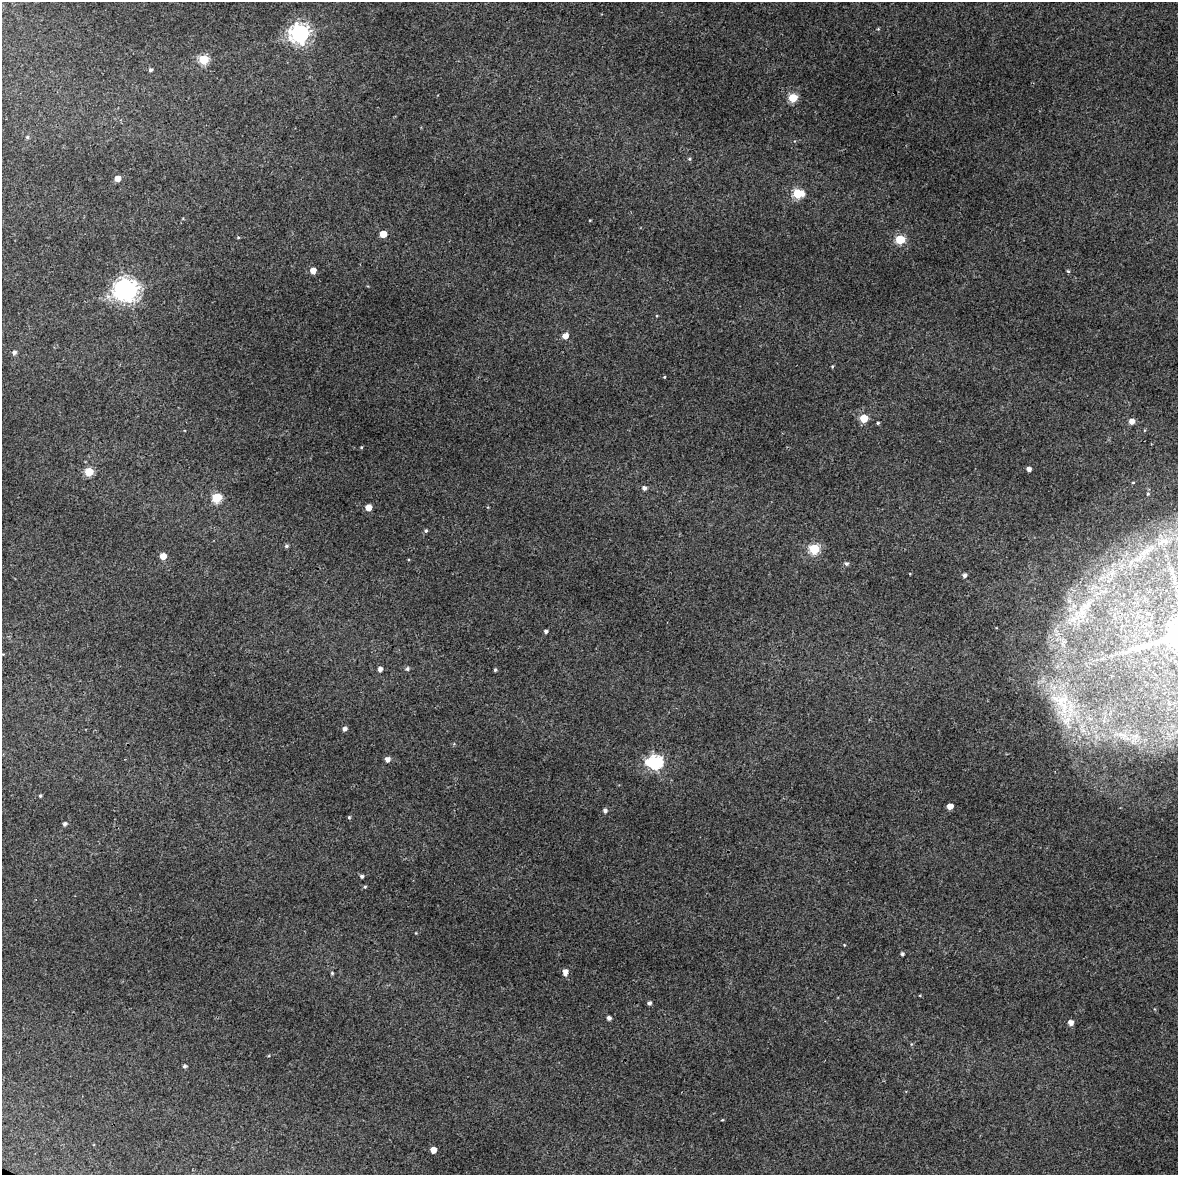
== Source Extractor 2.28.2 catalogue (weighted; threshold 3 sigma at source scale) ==
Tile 6 of 4 x 3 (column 2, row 2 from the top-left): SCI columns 1180-2355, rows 1430-2602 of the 4707 x 4001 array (HDU 1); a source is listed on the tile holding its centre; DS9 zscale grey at full resolution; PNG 1180 x 1177 px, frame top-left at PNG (2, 2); no overlay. Shown black and unused: <1% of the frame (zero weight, under 3 of 4 exposures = <1% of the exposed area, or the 3 px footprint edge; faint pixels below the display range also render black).
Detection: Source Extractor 2.28.2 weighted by HDU 2 'WHT'; one run over the whole footprint, this tile lists its part. Background 0.0298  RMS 0.0061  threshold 0.0274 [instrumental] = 3 sigma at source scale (4.5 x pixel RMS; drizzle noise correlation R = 1.50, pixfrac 1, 0.0396/0.0396 arcsec/px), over >= 5 px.
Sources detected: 66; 1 inside a brighter listed object's ellipse — not listed separately; the other 65 listed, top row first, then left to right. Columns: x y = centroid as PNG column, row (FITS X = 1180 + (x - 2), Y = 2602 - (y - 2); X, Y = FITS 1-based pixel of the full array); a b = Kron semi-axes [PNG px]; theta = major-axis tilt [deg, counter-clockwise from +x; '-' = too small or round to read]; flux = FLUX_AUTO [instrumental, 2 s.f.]
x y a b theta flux
300 33 7 7 - 310
204 59 5 5 - 30
151 70 5 4 - 1.2
793 98 5 5 - 23
27 137 4 4 - 0.79
689 159 5 5 - 0.71
118 178 5 4 - 5.6
798 193 6 5 - 31
383 234 5 5 - 12
238 237 5 3 - 0.59
900 239 5 5 - 28
313 271 5 4 - 5.8
1068 271 5 4 - 0.71
127 290 9 8 - 450
565 336 5 5 - 5.2
14 352 5 4 - 1.6
832 366 5 3 - 0.52
664 377 3 3 - 0.5
864 418 5 5 - 16
1132 421 5 5 - 4.3
878 423 4 3 - 0.68
361 447 4 3 - 0.54
1029 469 4 4 - 2.2
89 472 5 5 - 23
1133 482 4 2 - 0.4
644 488 5 5 - 1.8
217 497 5 5 - 32
368 507 5 5 - 8
426 531 5 5 - 0.94
286 546 6 5 - 0.97
814 549 5 5 - 41
1147 551 8 6 69 2.8
163 556 5 4 - 7.2
846 563 5 5 - 1.2
1112 574 7 4 -71 2
964 575 4 4 - 1.6
1084 609 27 11 61 15
546 631 4 4 - 1.3
1145 645 16 7 -9 4.7
1129 650 12 5 34 2.7
380 669 4 4 - 2.2
407 669 6 5 - 1.1
495 670 3 3 - 0.89
1062 704 78 36 -57 86
345 729 5 4 - 1.8
1122 735 18 6 -17 6.9
387 759 5 5 - 2.7
648 762 8 6 -84 5.4
656 762 6 6 - 100
40 796 4 3 - 0.78
950 806 5 4 - 5.6
605 811 5 4 - 1.8
349 817 4 4 - 0.67
65 824 5 4 - 1.5
362 876 4 4 - 1.3
365 887 5 4 - 0.72
902 954 4 3 - 1.1
565 972 7 5 87 3.9
332 973 4 4 - 0.72
649 1003 4 4 - 1.6
609 1018 4 4 - 2
1071 1022 5 4 - 3.7
185 1066 4 4 - 1.2
722 1120 4 2 - 0.45
433 1150 5 4 - 6.8